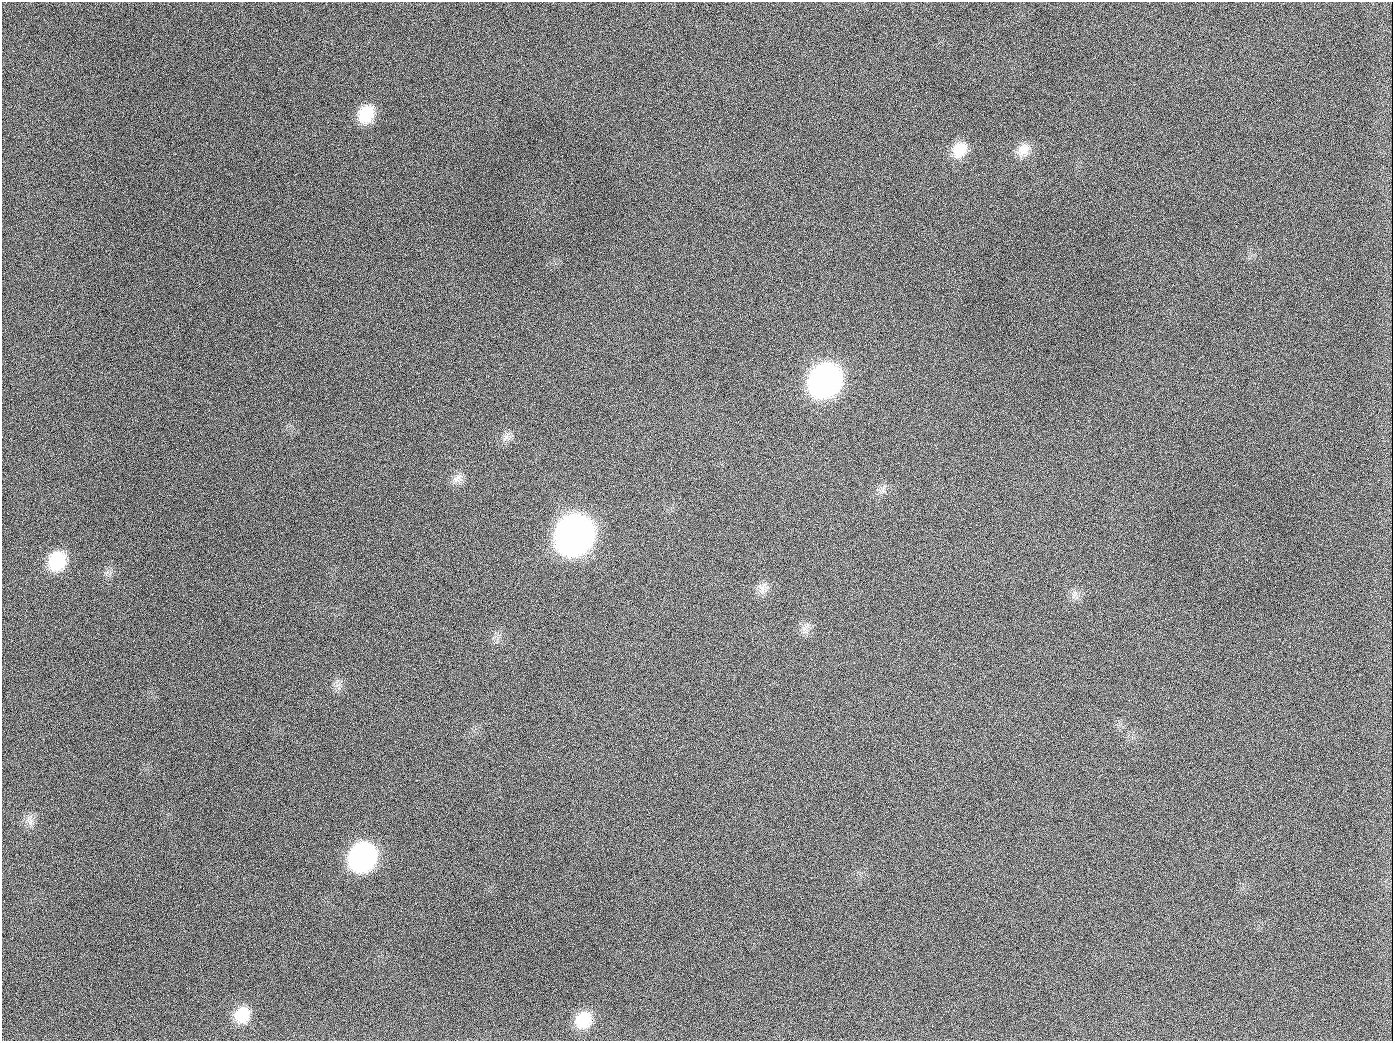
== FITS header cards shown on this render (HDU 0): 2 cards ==
NAXIS1  =                 1391
NAXIS2  =                 1039

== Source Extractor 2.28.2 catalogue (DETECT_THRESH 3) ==
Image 1391 x 1039 px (HDU 0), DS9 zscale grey, 1 PNG px = 1 image px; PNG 1395 x 1043 px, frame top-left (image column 1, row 1039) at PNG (2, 2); no overlay
Background 1360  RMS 65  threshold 196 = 3 sigma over >= 5 px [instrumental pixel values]
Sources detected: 17; all 17 listed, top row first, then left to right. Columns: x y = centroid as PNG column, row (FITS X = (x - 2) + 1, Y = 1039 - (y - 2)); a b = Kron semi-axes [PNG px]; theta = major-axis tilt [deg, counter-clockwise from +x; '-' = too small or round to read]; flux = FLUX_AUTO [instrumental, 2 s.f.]
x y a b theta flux
366 114 19 16 62 1.4e+05
189 126 2 2 - 6.6e+03
959 150 20 17 58 9.2e+04
1023 150 19 15 48 6.0e+04
825 380 22 18 52 2.5e+06
654 407 3 2 - 4.3e+03
506 438 10 7 54 2.3e+04
457 478 17 9 39 3.3e+04
574 535 23 19 58 5.6e+06
57 561 20 17 68 2.0e+05
762 588 16 9 84 3.7e+04
806 626 9 5 43 1.7e+04
30 822 12 6 76 2.5e+04
362 857 20 18 57 1.1e+06
242 1015 19 17 65 1.2e+05
583 1020 20 17 56 1.3e+05
944 1026 3 2 - 5.7e+03